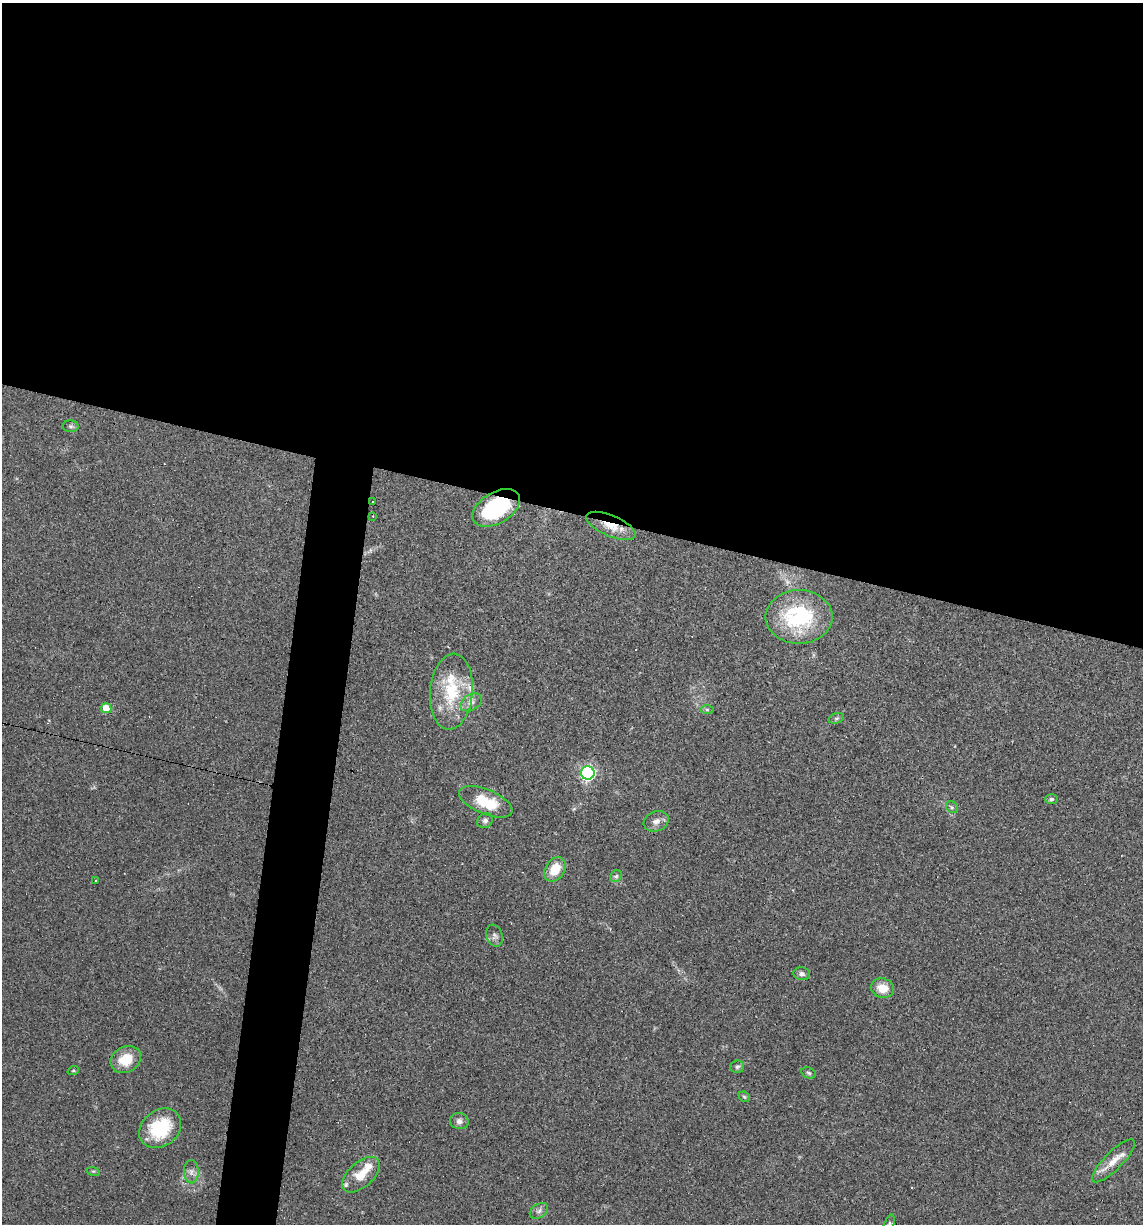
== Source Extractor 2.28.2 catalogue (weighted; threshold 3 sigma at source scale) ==
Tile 3 of 4 x 4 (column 3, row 1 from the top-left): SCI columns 2395-3535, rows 3666-4887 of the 4907 x 4887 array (HDU 1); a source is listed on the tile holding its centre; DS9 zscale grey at full resolution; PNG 1145 x 1226 px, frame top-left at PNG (2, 3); each listed source drawn as its Kron ellipse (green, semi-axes under 4 px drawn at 4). Shown black and unused: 45% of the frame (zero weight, under 3 of 4 exposures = <1% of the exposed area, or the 3 px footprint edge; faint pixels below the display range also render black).
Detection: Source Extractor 2.28.2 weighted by HDU 2 'WHT'; one run over the whole footprint, this tile lists its part. Background 0.0581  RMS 0.0048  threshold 0.0217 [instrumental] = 3 sigma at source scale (4.5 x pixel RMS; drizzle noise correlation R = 1.50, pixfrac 1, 0.05/0.05 arcsec/px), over >= 5 px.
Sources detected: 43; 5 cosmic-ray / hot-pixel residue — neither listed nor drawn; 2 inside a brighter listed object's ellipse — not listed separately; the other 36 listed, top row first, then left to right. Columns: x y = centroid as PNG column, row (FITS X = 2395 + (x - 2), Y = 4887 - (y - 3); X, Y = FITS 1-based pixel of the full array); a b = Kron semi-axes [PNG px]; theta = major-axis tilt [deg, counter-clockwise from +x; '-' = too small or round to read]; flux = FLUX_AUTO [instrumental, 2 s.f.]
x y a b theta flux
70 426 8 6 0 1.1
373 502 3 3 - 2.7
496 508 26 15 30 39
373 516 4 4 - 0.38
611 526 26 10 -23 8.6
799 617 33 27 0 42
451 692 38 21 85 26
471 702 12 8 32 2.8
106 708 5 4 - 8.4
707 710 6 4 0 0.77
836 718 8 5 19 0.96
588 773 7 6 - 100
1051 799 6 5 - 0.89
486 802 28 12 -22 16
952 807 6 5 - 0.89
485 821 8 7 - 1.5
656 821 13 9 21 2.9
555 869 13 9 58 8.9
616 876 6 5 - 1
96 880 3 3 - 7.7
494 936 11 8 -71 1.9
802 974 8 6 -6 1.6
882 988 11 9 -11 7
126 1059 16 13 30 11
737 1067 7 6 - 1.1
73 1071 6 3 19 0.51
809 1073 7 5 -18 0.82
744 1097 6 5 - 0.71
459 1121 9 8 - 2.1
160 1128 23 18 38 24
1113 1161 29 9 45 6.8
93 1171 6 4 -16 0.62
191 1172 11 7 -87 2.4
361 1175 22 12 43 9.4
539 1211 10 7 35 1.8
889 1224 10 4 71 1.2
Overlapping masked pixels (flux is a lower limit): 3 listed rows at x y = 373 502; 496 508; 611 526
Isophote crosses this tile's border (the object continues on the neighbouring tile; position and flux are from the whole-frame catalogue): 1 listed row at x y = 889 1224